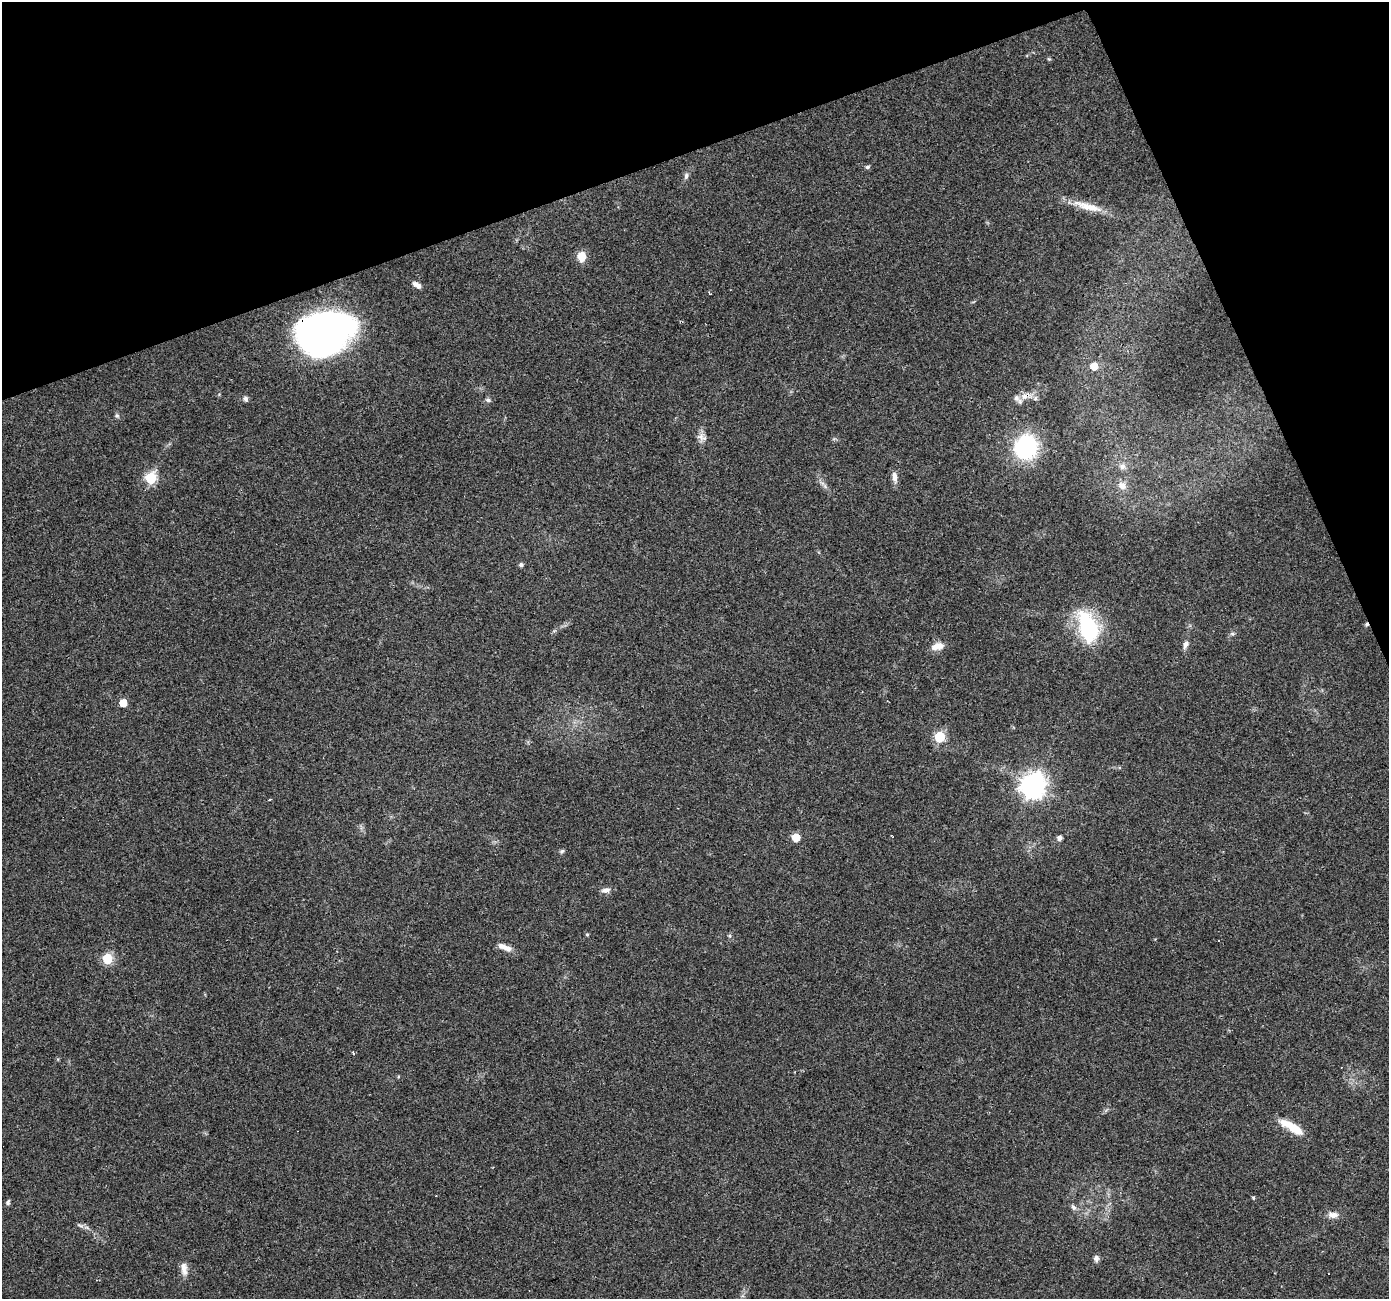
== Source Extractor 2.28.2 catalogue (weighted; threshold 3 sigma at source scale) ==
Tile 3 of 4 x 4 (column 3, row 1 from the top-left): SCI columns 2775-4161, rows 3966-5262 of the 5548 x 5393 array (HDU 1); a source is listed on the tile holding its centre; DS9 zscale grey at full resolution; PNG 1391 x 1301 px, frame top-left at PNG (2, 2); no overlay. Shown black and unused: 18% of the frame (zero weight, under 3 of 4 exposures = <1% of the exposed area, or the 3 px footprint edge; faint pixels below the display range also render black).
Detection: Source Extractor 2.28.2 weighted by HDU 2 'WHT'; one run over the whole footprint, this tile lists its part. Background 0.0248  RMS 0.0038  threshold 0.017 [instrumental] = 3 sigma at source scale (4.5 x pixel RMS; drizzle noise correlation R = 1.50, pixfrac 1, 0.0396/0.0396 arcsec/px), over >= 5 px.
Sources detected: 55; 1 inside a brighter object's white glare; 5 cosmic-ray / hot-pixel residue — not listed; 3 inside a brighter listed object's ellipse — not listed separately; the other 46 listed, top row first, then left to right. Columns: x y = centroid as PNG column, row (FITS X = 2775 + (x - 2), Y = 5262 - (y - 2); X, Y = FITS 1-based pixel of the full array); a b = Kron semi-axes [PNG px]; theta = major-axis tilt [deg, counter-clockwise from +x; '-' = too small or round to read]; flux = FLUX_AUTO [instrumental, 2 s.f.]
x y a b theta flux
1049 59 5 4 - 0.42
867 167 5 5 - 0.84
686 176 10 6 82 1.1
1088 206 45 9 -15 7.6
582 256 7 7 - 7.8
417 285 11 6 -32 2
710 293 4 3 - 0.44
327 332 42 37 29 170
1094 366 7 6 - 4.1
1025 396 15 9 22 3.6
245 399 8 6 -74 0.98
488 400 7 5 -23 0.92
117 416 7 5 -62 0.72
701 437 14 10 -38 2.4
1026 447 27 25 73 35
1122 466 8 8 - 1.8
894 477 14 6 -85 2.3
151 478 6 6 - 33
825 486 7 4 -69 0.83
1122 486 12 10 -34 2.7
521 565 6 5 - 0.84
1088 626 42 22 -70 29
1232 634 7 4 -1 0.64
1186 644 11 7 69 1.7
937 646 18 10 13 3.3
123 703 5 5 - 6.5
939 737 6 6 - 28
1033 785 9 8 - 320
269 800 3 2 - 0.44
796 837 6 5 - 6.8
892 837 4 3 - 0.32
1059 838 5 4 - 1.7
561 851 7 5 40 0.66
606 890 13 7 8 1.7
587 934 4 4 - 0.44
505 947 19 6 -20 3.1
107 959 6 5 - 26
353 1053 3 3 - 1
1291 1127 30 8 -31 8.5
1253 1198 5 4 - 0.44
8 1202 7 5 74 0.77
1073 1207 9 6 -60 1.1
1333 1215 12 7 -1 2.5
80 1225 11 4 -22 0.97
1096 1258 8 7 - 1.3
183 1266 13 9 -86 2.4
Overlapping masked pixels (flux is a lower limit): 2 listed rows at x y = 327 332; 1025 396